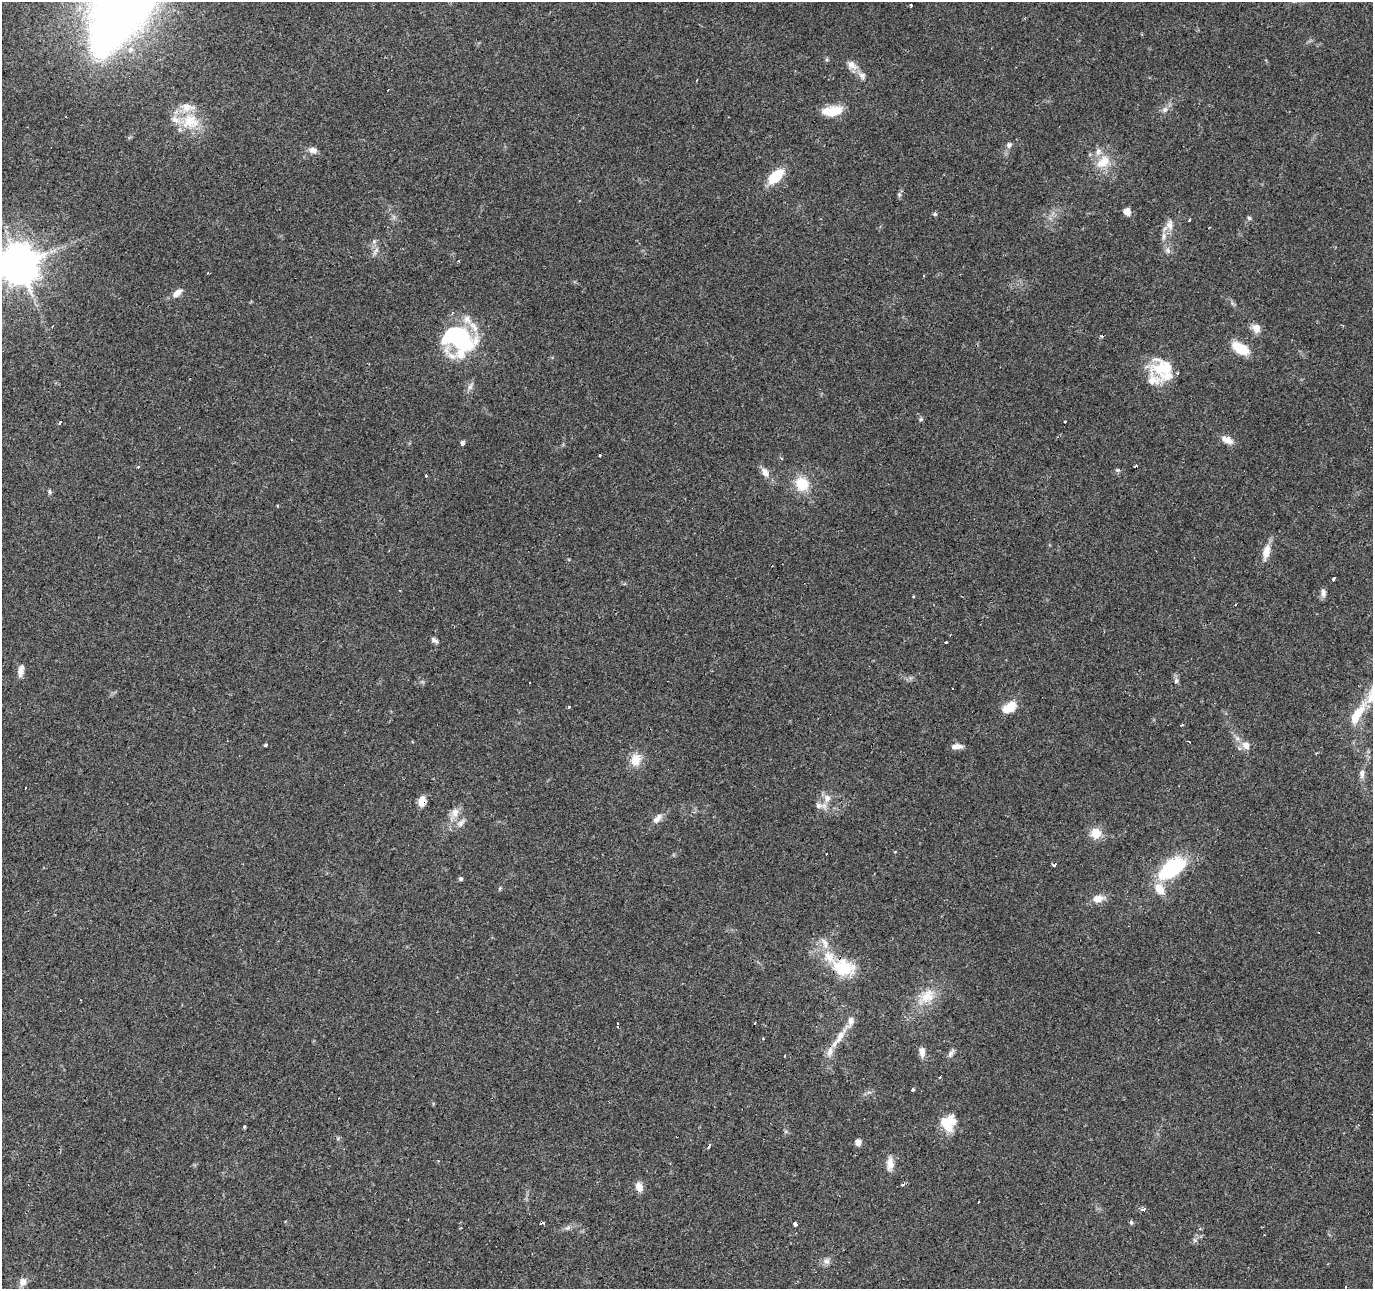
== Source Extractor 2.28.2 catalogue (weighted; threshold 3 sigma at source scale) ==
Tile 7 of 4 x 4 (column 3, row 2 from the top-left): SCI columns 2751-4121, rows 2851-4137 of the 5493 x 5634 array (HDU 1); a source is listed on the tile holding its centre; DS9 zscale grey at full resolution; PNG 1375 x 1291 px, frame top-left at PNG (2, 2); no overlay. Shown black and unused: <1% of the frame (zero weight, under 2 of 3 exposures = <1% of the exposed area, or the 3 px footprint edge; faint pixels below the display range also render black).
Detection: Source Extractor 2.28.2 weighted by HDU 2 'WHT'; one run over the whole footprint, this tile lists its part. Background 0.0634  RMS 0.0049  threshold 0.022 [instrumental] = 3 sigma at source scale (4.5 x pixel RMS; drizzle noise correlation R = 1.50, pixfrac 1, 0.0396/0.0396 arcsec/px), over >= 5 px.
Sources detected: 125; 2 inside a brighter object's white glare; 16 cosmic-ray / hot-pixel residue — not listed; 14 inside a brighter listed object's ellipse — not listed separately; the other 93 listed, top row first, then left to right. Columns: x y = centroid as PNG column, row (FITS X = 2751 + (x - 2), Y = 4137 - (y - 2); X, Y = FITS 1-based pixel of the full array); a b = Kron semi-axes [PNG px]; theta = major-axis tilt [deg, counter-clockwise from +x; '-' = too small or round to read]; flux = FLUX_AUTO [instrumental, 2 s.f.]
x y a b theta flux
911 5 3 2 - 0.84
852 65 15 10 -35 4
862 76 11 9 -59 2.5
1165 110 8 6 45 1.7
832 111 19 9 5 14
190 121 27 23 -12 17
1009 145 7 7 - 1.5
313 150 12 8 -9 2.5
1103 162 23 15 36 10
776 176 15 8 45 17
899 194 6 5 - 0.93
1127 211 6 5 - 5.6
935 214 5 5 - 0.76
1249 218 6 5 - 0.85
1189 220 3 3 - 1.6
1170 225 16 9 -84 3.9
1164 236 11 6 85 2.4
374 241 6 5 - 0.95
376 250 6 5 - 1.3
1168 250 9 7 -72 1.8
19 264 12 12 - 1200
178 293 14 7 41 3.4
1256 328 13 10 -42 3.7
458 338 38 27 -23 55
1240 349 18 9 -30 14
1161 368 31 20 -51 16
470 386 11 5 65 1.9
921 419 6 5 - 0.8
1065 421 3 3 - 1.3
1227 440 16 8 -24 4.3
463 442 6 5 - 1
599 455 3 3 - 1.7
781 458 4 3 - 0.65
139 466 3 3 - 1.4
1118 470 6 5 - 0.85
765 473 15 8 -60 3.6
425 475 3 3 - 1.5
802 484 20 17 -59 12
50 492 7 4 -53 0.85
278 506 3 2 - 0.66
1266 552 21 9 75 5.6
1334 579 4 3 - 5.3
1323 593 10 7 -80 2.1
913 596 3 3 - 0.71
435 640 10 6 -32 1.4
946 643 3 3 - 1.4
21 670 14 5 78 3
1176 681 8 6 75 1.4
569 707 3 3 - 1.2
1008 708 15 11 11 7.4
1357 715 34 10 58 12
1182 725 4 2 - 0.59
266 745 4 3 - 0.91
1246 745 11 9 -54 3.9
957 746 13 5 6 3
635 760 18 14 76 7
1362 774 12 7 -86 2.3
26 788 2 2 - 0.59
827 798 11 10 - 4
422 801 11 8 79 4.6
818 806 11 8 -28 2.6
455 813 13 11 83 4.2
657 819 15 8 49 3.4
1096 833 12 12 - 7.6
1054 865 4 3 - 2.2
1172 868 27 14 37 43
461 879 5 5 - 0.86
500 888 6 3 72 0.53
1159 889 15 10 -60 7.5
1098 898 14 9 17 4.9
825 943 17 7 -73 3.5
843 968 29 21 -18 20
927 997 28 16 39 12
840 1036 27 8 56 7.3
922 1052 11 6 -85 3.1
951 1053 13 5 56 1.6
784 1056 3 2 - 0.4
913 1089 4 3 - 2.1
951 1121 19 17 -46 8.1
244 1127 3 3 - 1.4
858 1142 5 5 - 3.7
709 1146 5 3 - 3.7
438 1161 3 2 - 0.78
890 1164 18 8 90 4.3
902 1185 4 3 - 1.2
639 1186 10 7 -74 4.8
1144 1209 4 3 - 3
1131 1223 6 5 - 0.83
796 1224 3 3 - 19
568 1228 8 6 20 1.5
1195 1240 6 5 - 0.93
826 1261 11 8 -8 2.2
23 1282 12 10 55 4.2
Overlapping masked pixels (flux is a lower limit): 2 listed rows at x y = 422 801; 843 968
Isophote crosses this tile's border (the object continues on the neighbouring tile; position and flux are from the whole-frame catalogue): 2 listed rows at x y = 19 264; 23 1282